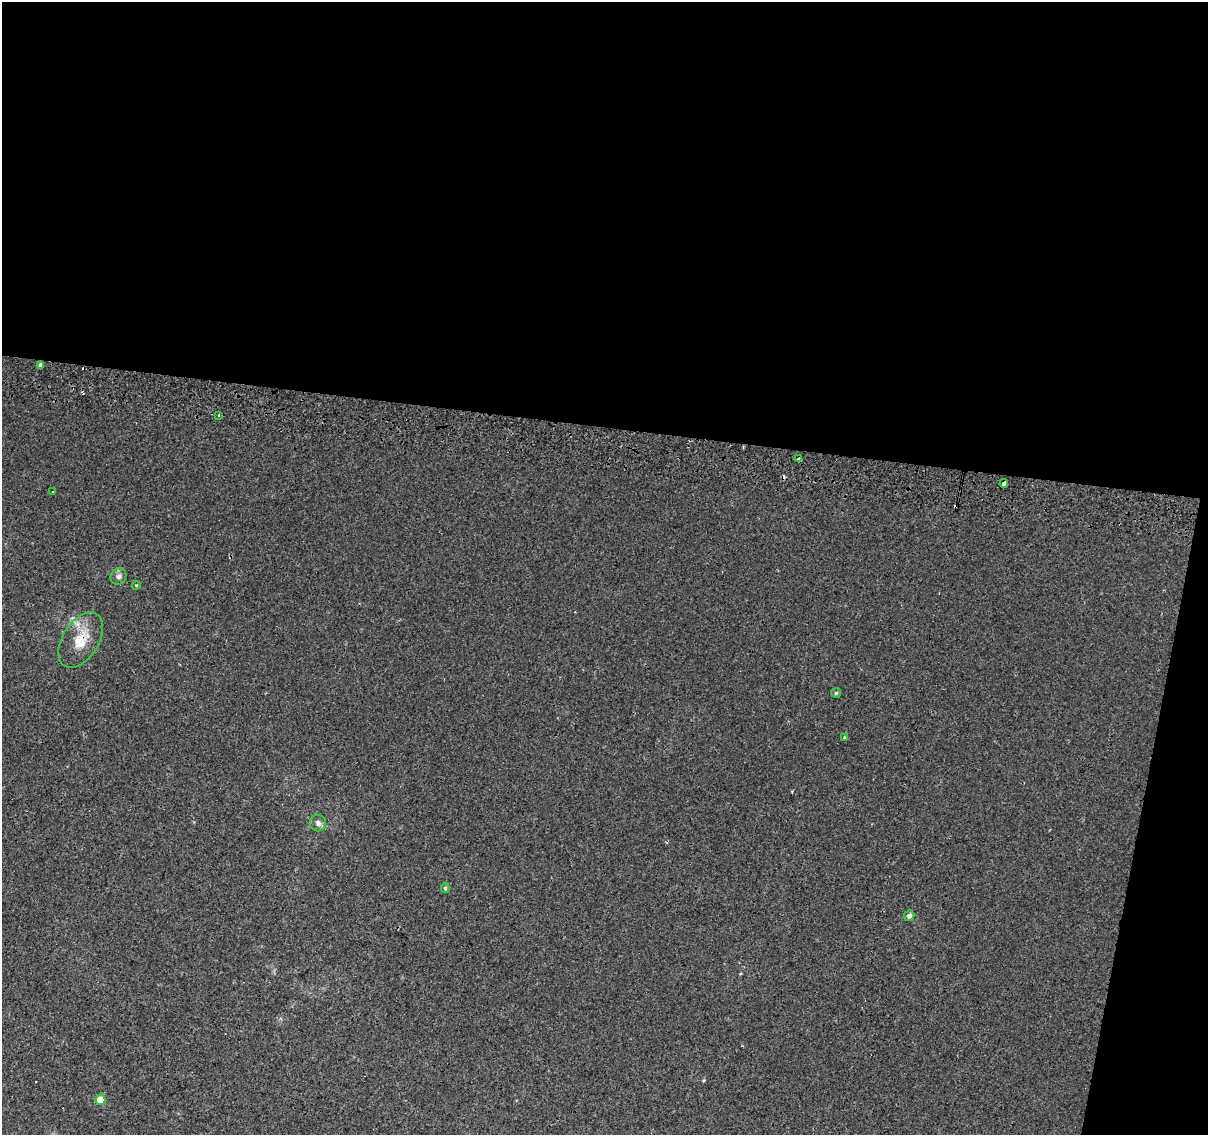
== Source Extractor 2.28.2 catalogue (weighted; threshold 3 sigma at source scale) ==
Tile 4 of 4 x 4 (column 4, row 1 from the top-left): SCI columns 3634-4839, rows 3726-4858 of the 4845 x 5126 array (HDU 1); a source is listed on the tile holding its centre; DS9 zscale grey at full resolution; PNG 1210 x 1137 px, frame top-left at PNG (2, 2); each listed source drawn as its Kron ellipse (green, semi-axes under 4 px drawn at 4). Shown black and unused: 41% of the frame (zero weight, under 2 of 3 exposures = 2% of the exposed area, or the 3 px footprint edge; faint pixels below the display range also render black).
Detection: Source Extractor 2.28.2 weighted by HDU 2 'WHT'; one run over the whole footprint, this tile lists its part. Background 0.00643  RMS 0.0036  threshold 0.0163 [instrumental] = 3 sigma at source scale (4.5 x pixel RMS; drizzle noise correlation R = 1.50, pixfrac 1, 0.0396/0.0396 arcsec/px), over >= 5 px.
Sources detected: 18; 4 cosmic-ray / hot-pixel residue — neither listed nor drawn; the other 14 listed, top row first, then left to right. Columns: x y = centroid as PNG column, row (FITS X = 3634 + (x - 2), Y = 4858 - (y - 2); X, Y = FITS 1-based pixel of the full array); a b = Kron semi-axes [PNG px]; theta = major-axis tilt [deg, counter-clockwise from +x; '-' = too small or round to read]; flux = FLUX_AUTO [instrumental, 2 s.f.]
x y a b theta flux
40 365 4 3 - 3.7
219 415 4 2 - 0.35
799 459 3 3 - 7.2
1004 483 4 3 - 5.3
53 492 3 2 - 0.24
118 576 8 7 - 1.4
136 585 4 3 - 0.29
81 640 31 18 58 9.2
836 693 5 4 - 0.6
844 737 3 2 - 0.5
318 823 8 8 - 1.4
445 888 5 4 - 0.59
909 916 5 5 - 1.2
100 1100 5 5 - 5.6
Overlapping masked pixels (flux is a lower limit): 3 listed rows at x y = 799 459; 1004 483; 81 640